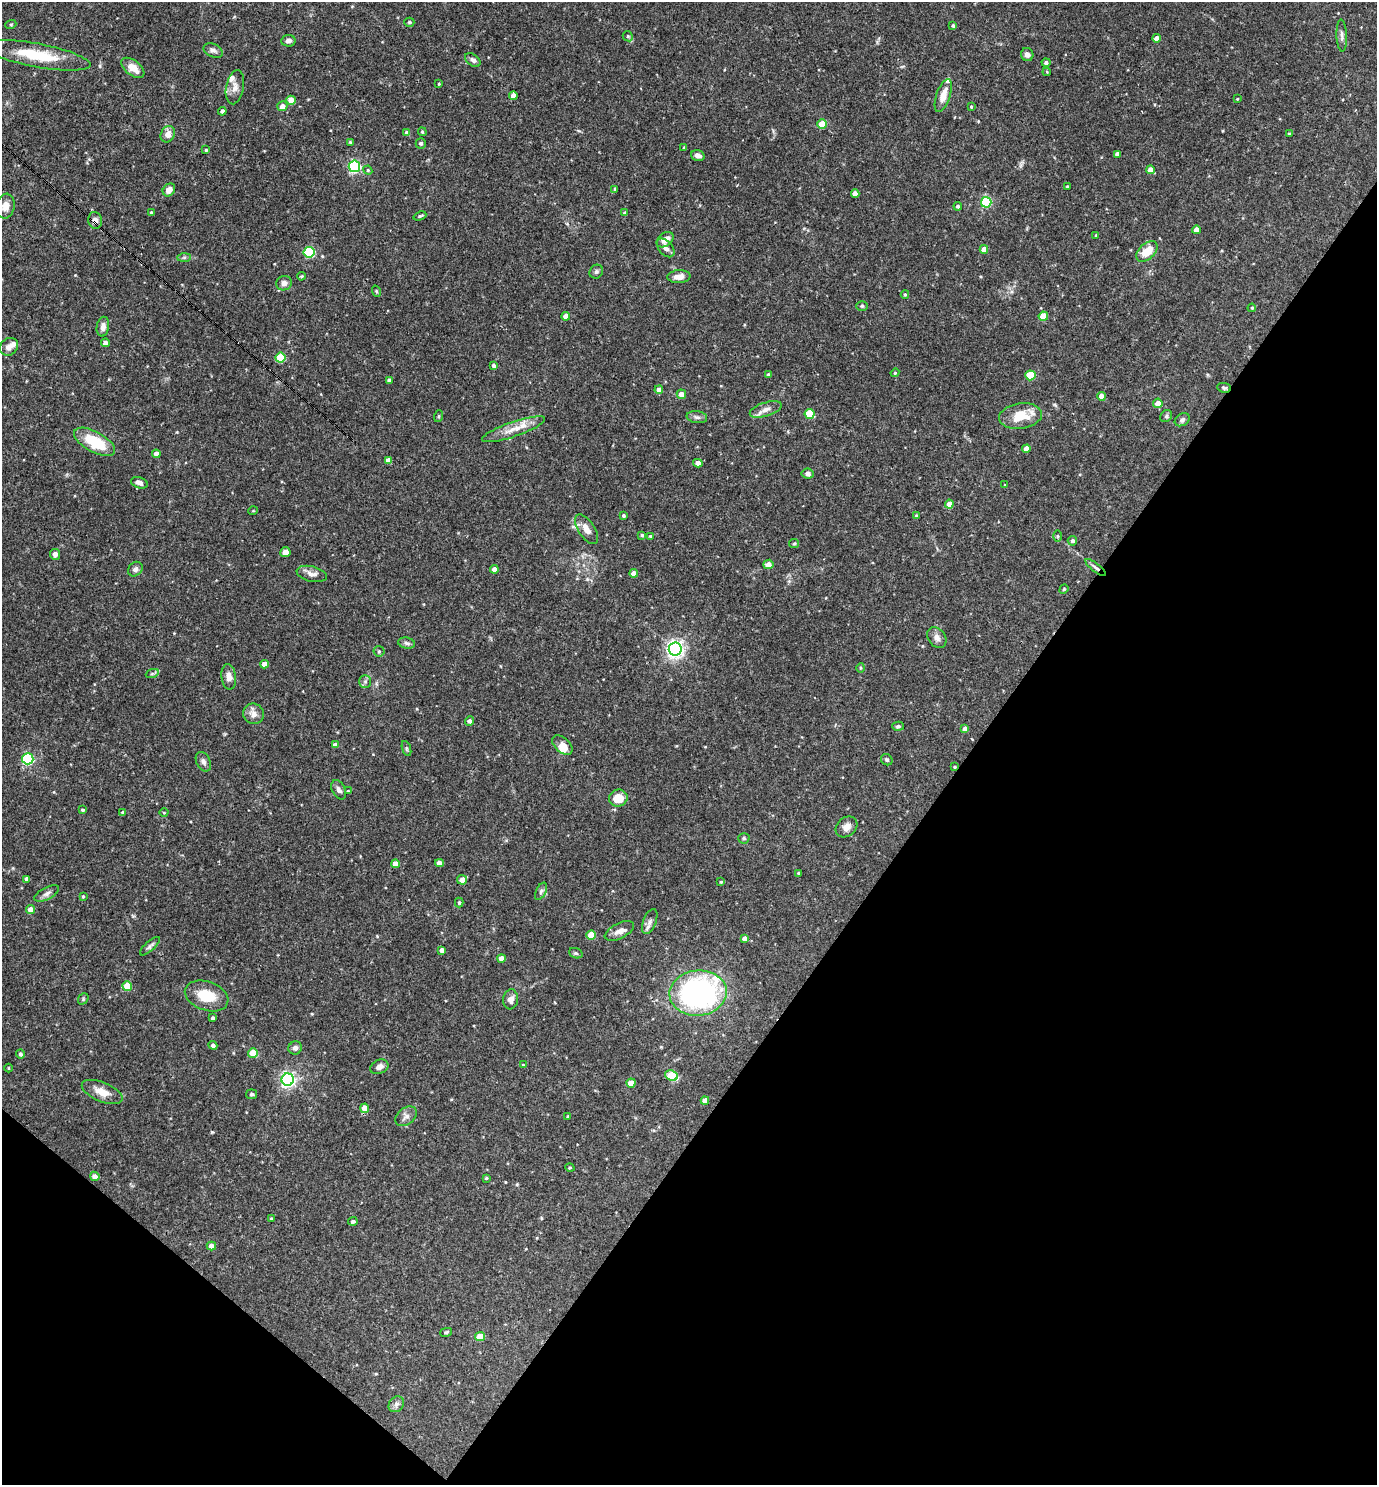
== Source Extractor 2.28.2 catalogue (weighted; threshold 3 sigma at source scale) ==
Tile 15 of 4 x 4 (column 3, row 4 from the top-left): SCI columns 2897-4271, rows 1-1483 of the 5936 x 5931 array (HDU 1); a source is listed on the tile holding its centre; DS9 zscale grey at full resolution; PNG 1379 x 1487 px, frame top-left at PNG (2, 2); each listed source drawn as its Kron ellipse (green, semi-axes under 4 px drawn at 4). Shown black and unused: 34% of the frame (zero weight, under 3 of 4 exposures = <1% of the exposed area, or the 3 px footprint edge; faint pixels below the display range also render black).
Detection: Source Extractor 2.28.2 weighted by HDU 2 'WHT'; one run over the whole footprint, this tile lists its part. Background 0.0682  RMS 0.0034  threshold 0.0154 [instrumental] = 3 sigma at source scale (4.5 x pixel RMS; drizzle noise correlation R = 1.50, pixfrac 1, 0.05/0.05 arcsec/px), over >= 5 px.
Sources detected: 198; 5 inside a brighter listed object's ellipse — not listed separately; the other 193 listed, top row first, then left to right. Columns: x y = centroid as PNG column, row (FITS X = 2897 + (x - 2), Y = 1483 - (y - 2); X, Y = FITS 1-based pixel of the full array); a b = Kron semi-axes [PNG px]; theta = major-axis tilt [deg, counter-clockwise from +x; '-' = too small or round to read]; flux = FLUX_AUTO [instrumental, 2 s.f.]
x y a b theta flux
409 22 5 4 - 0.56
11 24 5 3 - 0.33
953 25 4 3 - 0.59
628 36 5 4 - 0.54
1342 36 16 5 -87 1.3
1157 38 4 4 - 2.4
288 41 7 5 9 1.3
213 50 10 6 -23 1.2
37 55 54 11 -11 15
1027 55 6 6 - 1.3
473 60 8 5 -37 1.1
1046 63 4 4 - 0.87
133 68 13 7 -38 4.1
1047 72 4 3 - 0.28
439 84 3 2 - 0.3
235 87 17 9 79 2.5
943 95 17 7 72 3.8
513 96 4 4 - 2.3
1237 99 3 2 - 0.29
291 100 5 4 - 4.1
282 106 5 5 - 2.2
971 107 4 3 - 0.32
222 111 4 4 - 0.91
822 124 4 4 - 8.1
422 132 4 3 - 0.37
407 133 4 4 - 1.7
168 134 8 7 - 2.5
1289 134 3 2 - 0.39
350 142 3 3 - 0.4
421 143 5 5 - 0.65
684 147 3 2 - 0.22
206 150 3 3 - 0.35
1117 154 4 4 - 1.8
698 156 7 5 -18 1.5
354 166 5 5 - 50
368 170 5 4 - 0.41
1150 170 4 4 - 3.3
1067 187 3 3 - 0.35
615 189 4 4 - 0.43
169 190 7 5 48 2.2
855 193 4 4 - 1.9
986 202 5 5 - 26
6 206 12 9 80 2.6
958 206 4 4 - 0.54
151 212 4 3 - 0.34
625 213 4 3 - 0.58
420 216 6 4 21 0.48
95 220 8 7 - 1.7
1196 230 4 4 - 2.9
1096 235 4 2 - 0.25
665 240 9 6 38 2.6
666 248 11 7 -49 1.3
984 249 4 4 - 2.7
1147 251 12 7 43 6
309 252 5 5 - 30
184 257 7 4 1 0.64
596 272 7 6 - 0.75
301 276 4 4 - 0.35
679 277 11 6 5 2.4
284 283 8 7 - 1.8
376 291 6 3 -72 0.36
905 294 4 3 - 0.44
862 306 6 5 - 0.5
1252 308 4 3 - 0.36
566 316 4 4 - 2.5
1043 316 4 4 - 7.9
103 327 10 6 80 1.8
105 343 4 4 - 2
9 347 10 8 38 1.8
280 358 5 5 - 14
493 366 4 4 - 0.9
895 373 4 4 - 0.33
768 374 4 3 - 0.57
1030 375 5 5 - 12
389 380 4 3 - 0.85
1224 388 7 5 -9 0.67
659 390 4 4 - 2.5
681 394 5 4 - 2.5
1101 396 4 4 - 2.2
1158 403 5 4 - 2.6
766 409 16 7 18 2.2
809 414 5 5 - 11
439 416 6 4 71 0.36
1020 416 21 13 8 8.2
1166 416 6 5 - 0.68
697 417 10 6 -8 1.1
1182 420 8 6 33 0.84
513 429 33 7 19 4.5
95 442 23 10 -29 13
1026 449 4 4 - 2.6
156 454 4 4 - 1.9
388 460 4 4 - 2.4
698 463 4 4 - 2.3
808 473 6 5 - 1.2
139 483 8 5 -19 1.4
1005 485 3 3 - 0.28
949 504 4 4 - 3.1
253 511 5 3 - 0.26
623 516 3 3 - 0.5
917 516 3 3 - 0.57
586 529 17 8 -56 3
642 535 3 3 - 0.42
650 536 3 3 - 0.76
1058 536 6 4 -90 0.5
1072 541 5 4 - 0.79
794 544 5 4 - 0.38
285 552 5 5 - 1.8
55 554 5 5 - 1.4
768 564 5 4 - 2.3
1095 567 12 4 -39 1.1
135 569 8 6 48 1.1
494 569 4 4 - 2.4
634 573 4 4 - 2.6
312 574 15 7 -13 2.1
1064 589 5 4 - 0.35
937 638 11 8 -55 1.8
406 643 8 5 -10 0.89
675 649 6 6 - 140
379 651 5 5 - 0.49
264 664 4 4 - 2.3
860 668 5 3 - 0.34
152 674 7 4 19 0.56
229 677 13 7 -83 2.3
365 682 6 6 - 0.79
253 714 10 10 - 2.2
469 721 5 4 - 1.2
898 726 6 4 13 0.65
965 729 4 4 - 1.8
335 745 4 4 - 1.7
562 745 12 7 -42 3
406 748 8 3 -71 0.53
28 759 6 5 - 41
887 760 6 5 - 0.66
203 762 10 7 -63 1.3
955 767 3 3 - 0.37
339 790 10 6 -62 1.4
348 791 4 3 - 0.27
618 798 9 8 - 6
83 810 3 3 - 0.5
123 812 4 3 - 0.39
164 812 4 3 - 0.29
847 827 12 9 40 2.1
744 838 5 5 - 0.58
439 863 4 4 - 1.8
395 864 4 4 - 2.6
798 873 3 3 - 0.35
27 879 4 4 - 1.4
462 880 5 5 - 2.5
721 882 4 3 - 0.34
541 891 9 5 63 0.92
47 893 13 6 27 1.4
83 896 4 3 - 0.41
459 903 5 4 - 0.49
31 910 4 4 - 3.3
650 922 13 6 69 1.5
619 931 16 7 27 2.2
591 935 4 4 - 7.4
745 939 4 4 - 1.5
150 946 13 5 42 1
442 950 4 4 - 1.4
576 953 7 5 -20 0.52
501 958 4 4 - 2.7
127 986 5 4 - 7.1
698 993 29 22 5 92
207 996 22 14 -20 9
83 999 6 4 50 0.48
511 999 10 7 83 1.8
213 1018 4 3 - 0.67
213 1045 4 4 - 0.9
295 1048 7 6 - 1.2
253 1053 5 4 - 6.4
20 1054 4 4 - 0.88
523 1065 4 4 - 0.28
379 1067 9 7 23 1.8
9 1068 4 3 - 0.27
671 1076 6 5 - 10
288 1080 6 6 - 100
631 1083 4 4 - 3.1
102 1092 22 9 -23 4.2
251 1094 5 5 - 0.59
705 1100 4 4 - 1.9
365 1108 4 4 - 3.9
406 1116 12 8 39 1.7
568 1116 4 3 - 0.32
570 1168 5 3 - 0.3
95 1176 5 4 - 1.9
486 1178 3 3 - 0.37
271 1218 3 3 - 0.28
353 1221 4 4 - 0.91
211 1246 5 4 - 2.6
446 1332 6 3 14 0.46
480 1337 5 4 - 6.3
396 1404 8 7 - 1.2
Overlapping masked pixels (flux is a lower limit): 5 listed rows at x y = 95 220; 1224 388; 1095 567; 955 767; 698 993
Isophote crosses this tile's border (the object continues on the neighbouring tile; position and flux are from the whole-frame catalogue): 1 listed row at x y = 37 55